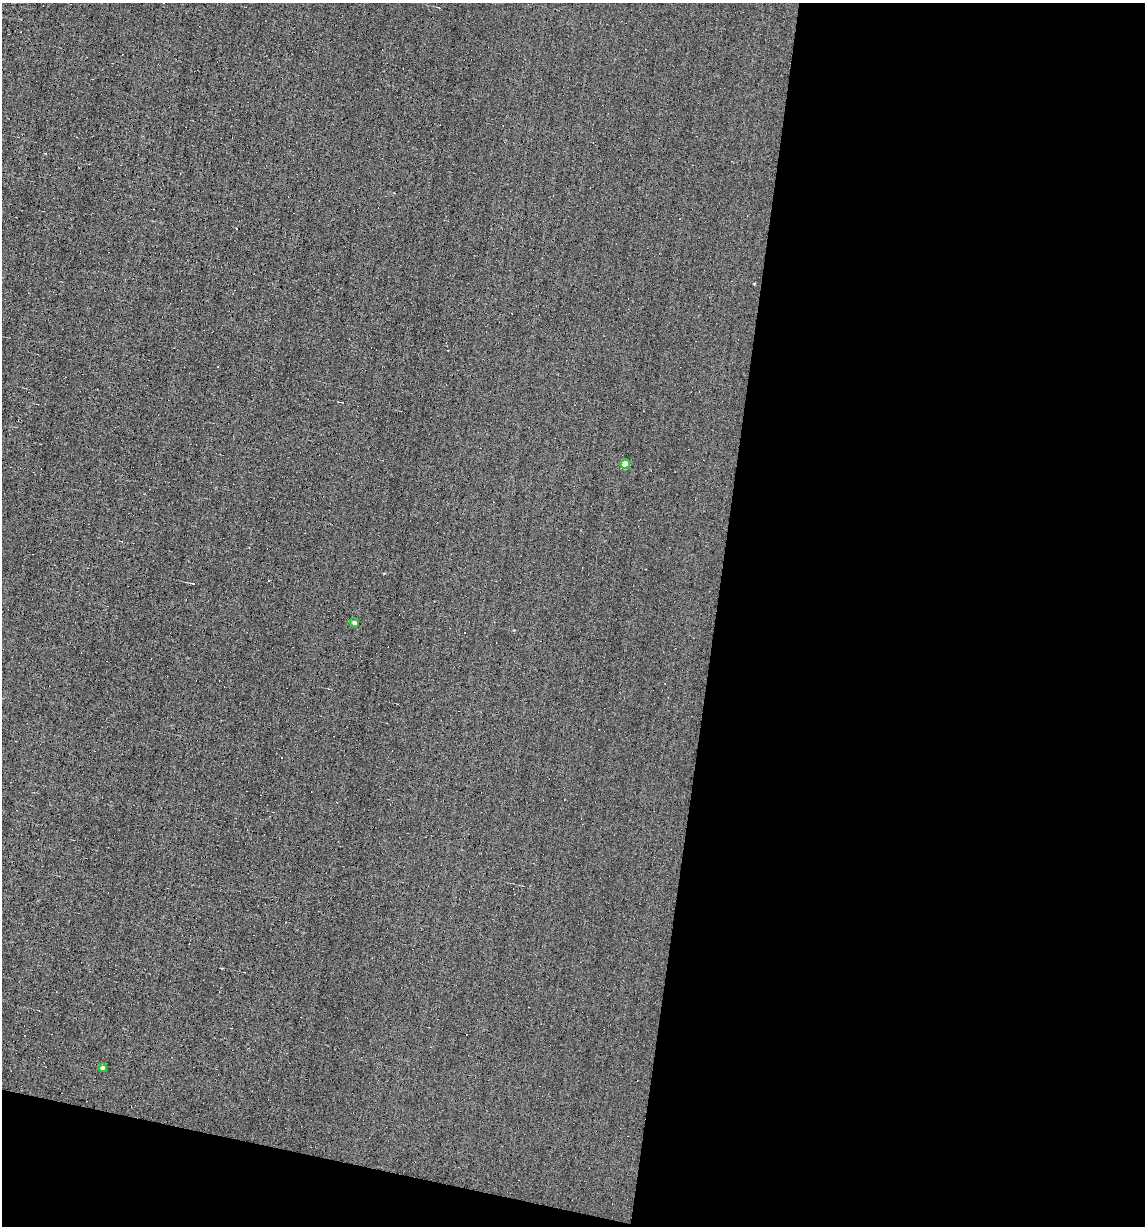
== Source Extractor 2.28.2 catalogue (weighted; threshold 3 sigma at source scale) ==
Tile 16 of 4 x 4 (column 4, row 4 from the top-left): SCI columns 3544-4686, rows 1-1224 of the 4919 x 4895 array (HDU 1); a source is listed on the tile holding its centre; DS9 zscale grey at full resolution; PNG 1147 x 1228 px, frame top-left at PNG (2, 3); each listed source drawn as its Kron ellipse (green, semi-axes under 4 px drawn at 4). Shown black and unused: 41% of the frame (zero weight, under 5 of 9 exposures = <1% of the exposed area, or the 3 px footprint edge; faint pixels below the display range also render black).
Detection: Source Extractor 2.28.2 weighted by HDU 2 'WHT'; one run over the whole footprint, this tile lists its part. Background 0.0012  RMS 0.038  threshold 0.157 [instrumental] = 3 sigma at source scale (4.09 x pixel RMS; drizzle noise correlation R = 1.36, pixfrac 0.8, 0.05/0.05 arcsec/px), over >= 5 px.
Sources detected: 6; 3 cosmic-ray / hot-pixel residue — neither listed nor drawn; the other 3 listed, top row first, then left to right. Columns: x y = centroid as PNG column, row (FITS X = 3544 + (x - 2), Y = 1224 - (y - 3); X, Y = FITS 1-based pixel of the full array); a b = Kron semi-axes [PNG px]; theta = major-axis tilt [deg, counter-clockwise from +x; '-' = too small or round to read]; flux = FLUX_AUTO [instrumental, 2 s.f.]
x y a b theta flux
625 464 5 4 - 57
354 623 5 4 - 10
103 1068 4 3 - 9.3